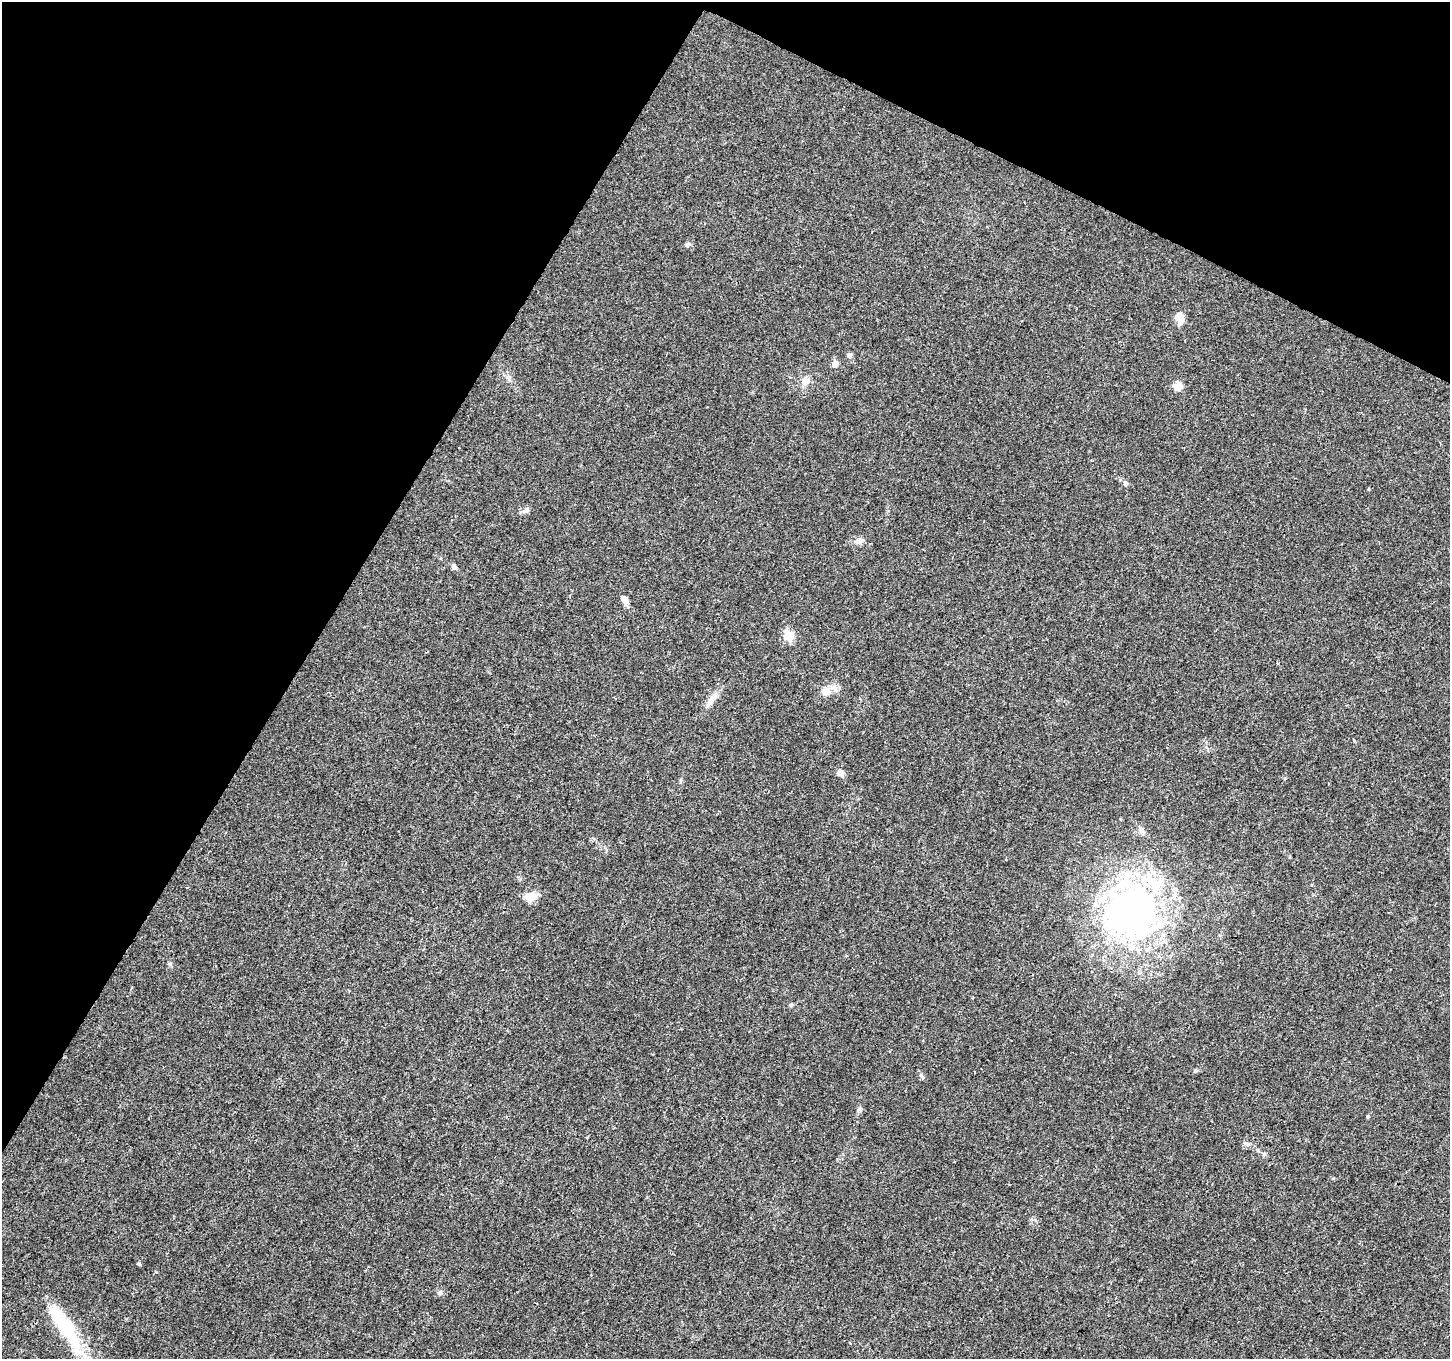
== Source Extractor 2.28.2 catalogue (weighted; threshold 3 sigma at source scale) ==
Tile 2 of 4 x 4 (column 2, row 1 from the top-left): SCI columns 1449-2896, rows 4268-5624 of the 5799 x 5887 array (HDU 1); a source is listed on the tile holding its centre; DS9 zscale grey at full resolution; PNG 1452 x 1361 px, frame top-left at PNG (2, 2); no overlay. Shown black and unused: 28% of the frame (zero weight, under 3 of 4 exposures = <1% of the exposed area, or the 3 px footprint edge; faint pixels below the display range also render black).
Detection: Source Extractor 2.28.2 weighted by HDU 2 'WHT'; one run over the whole footprint, this tile lists its part. Background 0.0214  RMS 0.0028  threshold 0.0128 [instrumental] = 3 sigma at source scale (4.5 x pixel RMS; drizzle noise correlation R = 1.50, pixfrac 1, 0.0396/0.0396 arcsec/px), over >= 5 px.
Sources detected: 32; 3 inside a brighter object's white glare — not listed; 2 inside a brighter listed object's ellipse — not listed separately; the other 27 listed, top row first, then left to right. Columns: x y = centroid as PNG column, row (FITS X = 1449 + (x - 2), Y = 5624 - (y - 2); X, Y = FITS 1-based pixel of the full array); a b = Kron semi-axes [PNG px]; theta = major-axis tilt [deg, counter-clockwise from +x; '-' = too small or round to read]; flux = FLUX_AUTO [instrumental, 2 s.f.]
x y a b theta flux
688 244 7 6 - 0.68
1180 319 17 10 -68 2.1
849 355 7 6 - 0.77
835 364 5 5 - 3
806 381 10 9 - 2
1178 387 10 9 - 3
1125 483 7 6 - 0.67
526 510 9 7 44 1.1
859 540 13 8 3 1.4
454 567 6 6 - 0.83
624 600 12 8 -63 1.4
788 636 6 5 - 14
826 692 12 10 -13 2.6
711 700 24 6 47 2.4
840 773 11 7 -30 1.2
1141 830 14 6 -56 1.2
531 896 15 10 6 3.4
1134 909 78 58 36 81
170 963 6 3 19 0.37
922 1076 8 3 -45 0.45
860 1109 7 4 -90 0.53
1368 1116 5 4 - 0.37
1247 1144 8 3 -19 0.56
1264 1154 6 5 - 0.48
139 1263 4 4 - 0.46
440 1293 7 6 - 0.65
66 1328 69 17 -59 18
Unlisted compact peaks at least as high as the median listed source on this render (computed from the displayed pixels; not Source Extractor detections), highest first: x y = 791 1005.